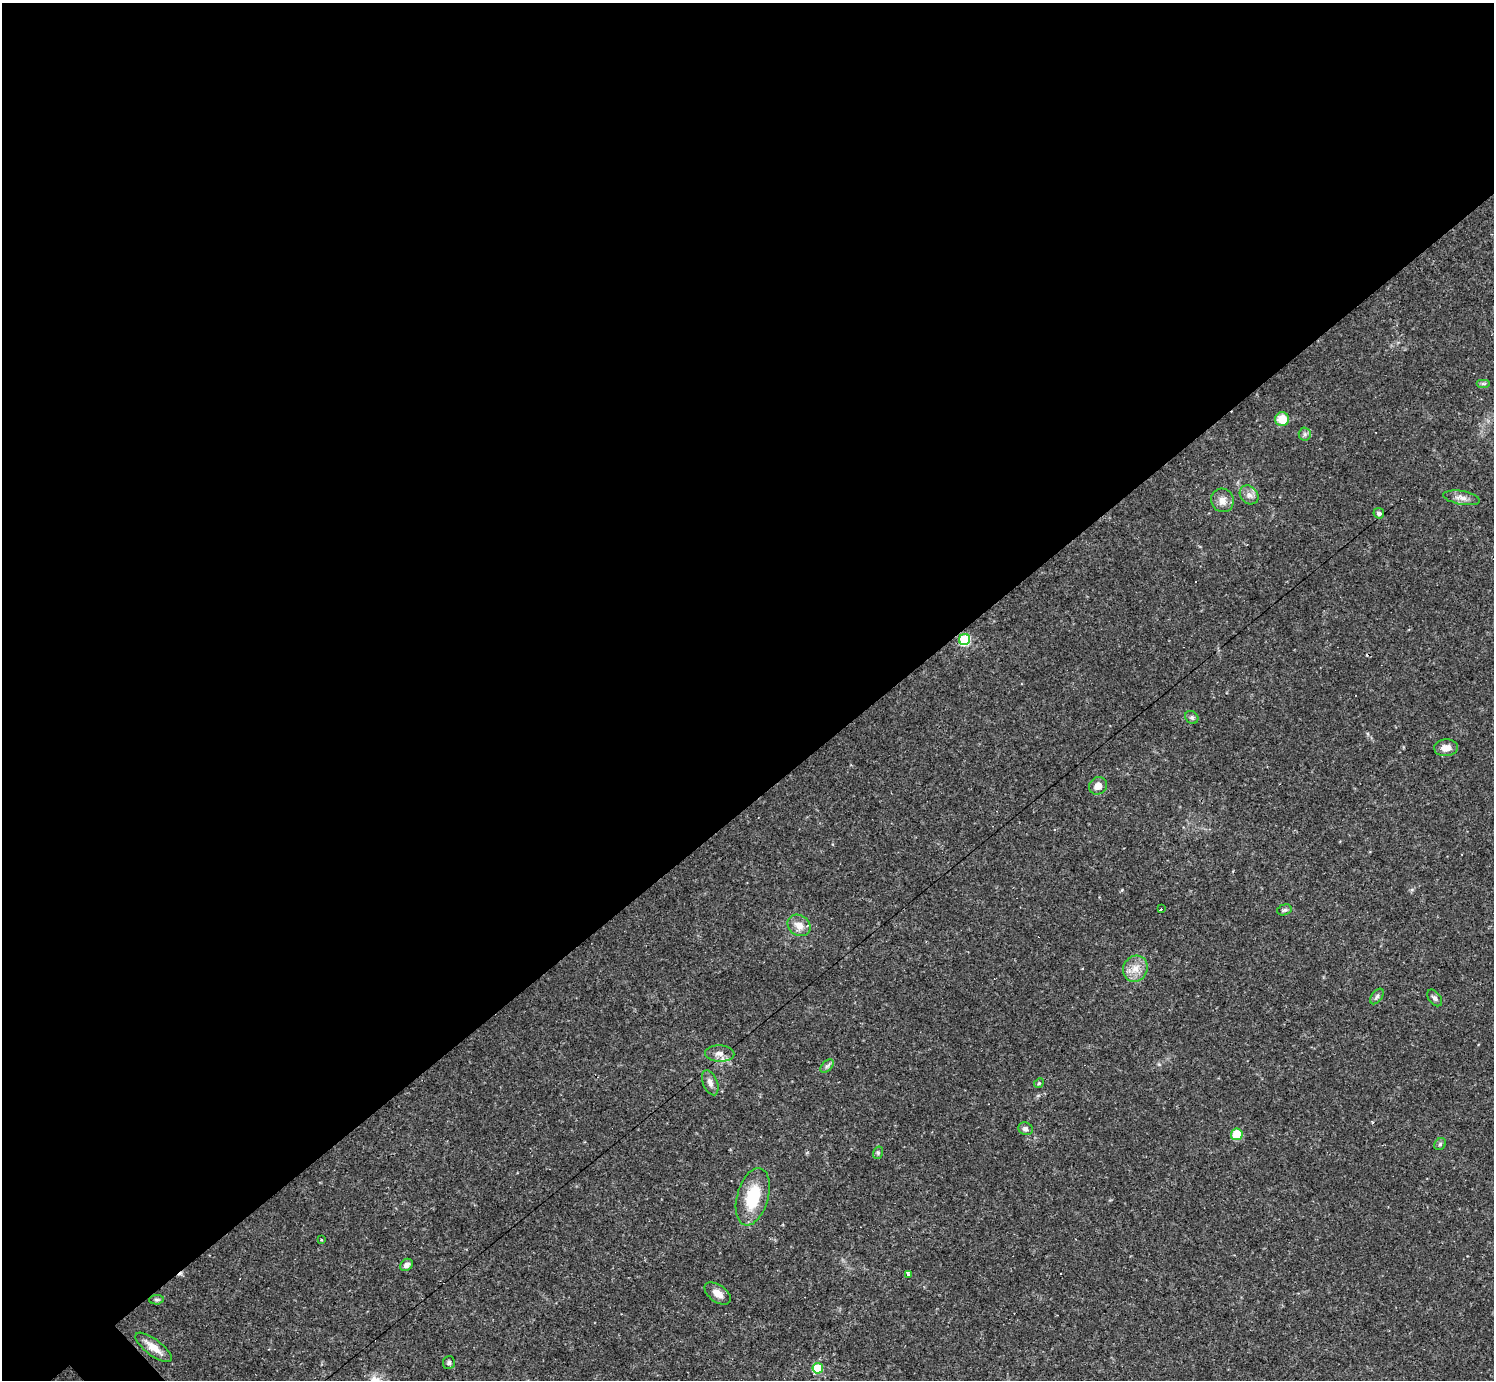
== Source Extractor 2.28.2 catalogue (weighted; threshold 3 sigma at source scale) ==
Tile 2 of 4 x 4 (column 2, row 1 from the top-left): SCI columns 1497-2988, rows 4429-5806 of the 5974 x 5972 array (HDU 1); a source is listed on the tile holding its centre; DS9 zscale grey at full resolution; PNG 1496 x 1382 px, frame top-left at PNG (2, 3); each listed source drawn as its Kron ellipse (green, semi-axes under 4 px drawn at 4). Shown black and unused: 58% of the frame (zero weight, under 2 of 3 exposures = <1% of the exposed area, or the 3 px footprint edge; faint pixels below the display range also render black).
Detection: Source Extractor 2.28.2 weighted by HDU 2 'WHT'; one run over the whole footprint, this tile lists its part. Background 0.0633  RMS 0.0061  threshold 0.0274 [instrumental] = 3 sigma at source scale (4.5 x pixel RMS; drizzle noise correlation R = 1.50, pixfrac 1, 0.05/0.05 arcsec/px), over >= 5 px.
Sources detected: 39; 4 cosmic-ray / hot-pixel residue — neither listed nor drawn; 1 inside a brighter listed object's ellipse — not listed separately; the other 34 listed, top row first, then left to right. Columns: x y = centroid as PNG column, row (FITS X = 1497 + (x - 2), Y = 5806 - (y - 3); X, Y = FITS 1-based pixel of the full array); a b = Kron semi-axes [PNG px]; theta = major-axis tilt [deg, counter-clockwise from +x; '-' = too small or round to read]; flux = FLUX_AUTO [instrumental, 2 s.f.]
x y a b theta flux
1483 383 7 4 0 1.2
1282 419 7 7 - 12
1305 434 6 6 - 1.6
1249 495 10 8 -45 3.3
1461 498 18 6 -10 4.1
1222 500 12 11 - 4.8
1379 513 5 5 - 1.4
965 640 6 5 - 47
1192 717 7 6 - 1.4
1446 748 12 8 4 5.7
1098 786 9 8 - 4.3
1161 909 3 3 - 25
1284 910 7 5 17 1.3
799 925 12 10 -35 5.7
1135 969 13 12 - 7.1
1377 997 9 5 53 1.6
1435 998 9 6 -51 1.8
720 1053 14 8 -2 3.9
827 1066 8 4 44 1.4
710 1083 13 7 -68 3.2
1039 1083 5 4 - 0.72
1025 1129 7 6 - 2.2
1237 1134 6 5 - 18
1440 1144 6 5 - 1.2
878 1153 6 5 - 1
753 1197 29 15 74 24
321 1240 3 2 - 0.44
406 1265 7 5 39 2.7
908 1274 3 3 - 120
718 1293 15 8 -35 5.1
156 1300 7 4 5 1.1
153 1347 22 8 -37 7.5
449 1363 6 6 - 1.4
818 1368 5 5 - 30